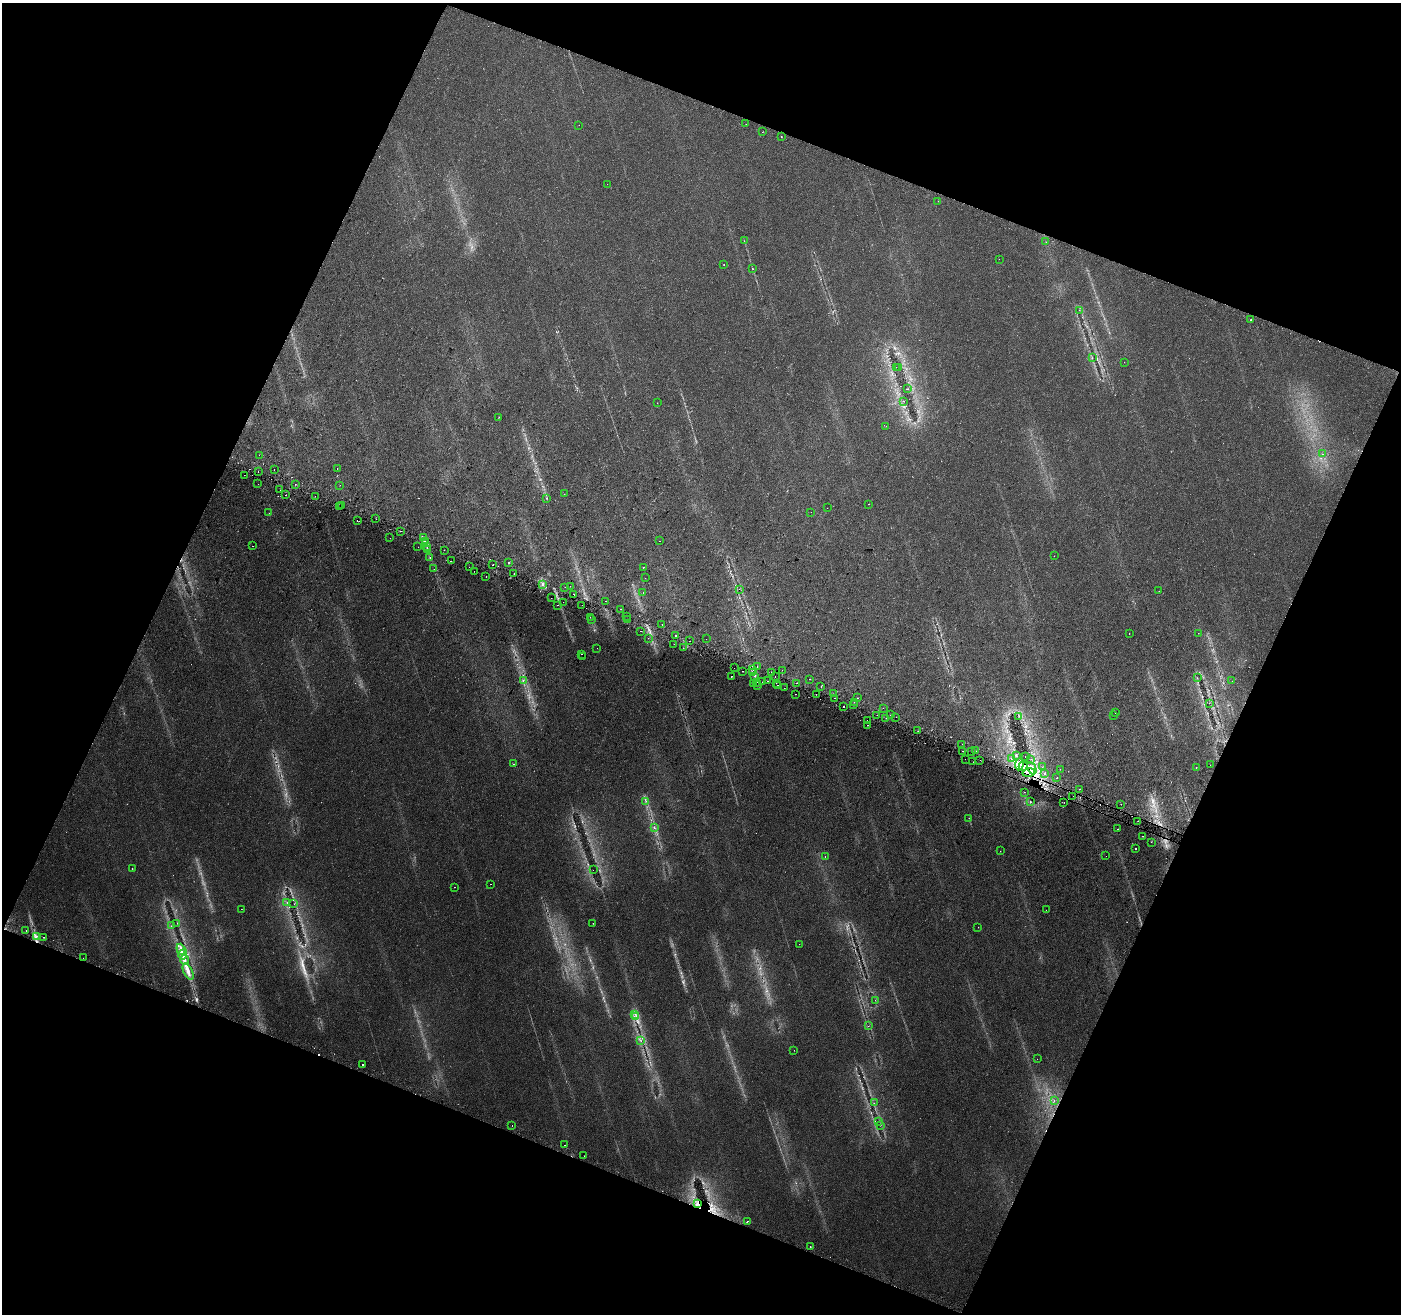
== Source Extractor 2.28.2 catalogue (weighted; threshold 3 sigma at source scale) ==
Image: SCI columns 14-5609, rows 239-5484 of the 5630 x 5788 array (HDU 1 of 3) = the unmasked area's bounding box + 8 px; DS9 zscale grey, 4 x 4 block average (1 PNG px = mean of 4 x 4 image px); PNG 1403 x 1316 px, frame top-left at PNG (2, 3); each listed source drawn as its Kron ellipse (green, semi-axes under 4 px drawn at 4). Shown black and unused: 43% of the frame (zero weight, under 2 of 3 exposures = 2% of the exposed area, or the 3 px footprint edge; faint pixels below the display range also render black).
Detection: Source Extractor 2.28.2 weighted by HDU 2 'WHT'. Background 0.0647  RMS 0.0089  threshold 0.04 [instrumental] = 3 sigma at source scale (4.5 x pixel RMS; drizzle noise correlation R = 1.50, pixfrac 1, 0.0396/0.0396 arcsec/px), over >= 5 px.
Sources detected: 270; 8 too faint to see at this stretch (4 x 4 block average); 31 cosmic-ray / hot-pixel residue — neither listed nor drawn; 4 coinciding with a brighter row at this scale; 9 inside a brighter listed object's ellipse — not listed separately; the other 218 listed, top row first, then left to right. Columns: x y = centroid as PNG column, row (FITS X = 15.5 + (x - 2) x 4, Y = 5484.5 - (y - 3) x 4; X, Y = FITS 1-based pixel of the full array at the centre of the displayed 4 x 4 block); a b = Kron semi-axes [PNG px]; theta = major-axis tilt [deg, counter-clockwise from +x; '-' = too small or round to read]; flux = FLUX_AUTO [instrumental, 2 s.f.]
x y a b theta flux
746 124 2 2 - 11
579 125 2 2 - 0.87
763 132 2 2 - 1.2
781 137 2 2 - 2.8
607 184 2 2 - 0.76
938 201 2 2 - 0.66
744 241 2 2 - 1.5
1046 242 2 2 - 4.5
999 259 2 2 - 1.3
724 265 2 2 - 3.1
753 269 4 2 - 2.6
1079 310 2 2 - 0.95
1250 320 2 2 - 6.6
1092 358 2 2 - 1.8
1124 362 2 2 - 1.1
896 367 2 2 - 2.4
899 367 2 2 - 1.1
908 389 2 2 - 1.7
903 401 2 2 - 1.3
657 403 2 2 - 0.87
498 417 2 2 - 1.3
886 426 2 2 - 0.57
1323 454 2 2 - 3.2
259 455 2 2 - 3.9
337 468 2 2 - 13
274 470 2 2 - 1.4
258 471 2 2 - 2.7
244 475 2 2 - 3.5
258 484 2 2 - 10
295 484 2 2 - 1.4
340 485 2 2 - 1
280 490 2 2 - 6.9
564 494 2 2 - 1.8
286 495 2 2 - 2.7
315 496 2 2 - 1.6
547 498 2 2 - 2.6
869 504 2 2 - 4.4
341 505 2 2 - 25
340 507 2 2 - 4.7
827 508 2 2 - 0.82
811 512 2 2 - 0.99
269 513 2 2 - 1.6
376 519 2 2 - 1.2
357 521 2 2 - 6
401 531 2 2 - 11
423 537 2 2 - 6
390 538 2 2 - 17
659 541 2 2 - 2.6
426 542 2 2 - 9
253 546 2 2 - 4.2
418 547 2 2 - 2.4
427 547 2 2 - 2.1
427 549 2 2 - 5.5
444 550 2 2 - 1.7
1054 556 2 2 - 1.9
430 558 2 2 - 1.9
451 561 2 2 - 2.6
509 562 2 2 - 2.3
493 565 2 2 - 4.7
469 567 2 2 - 0.9
643 567 2 2 - 4.2
434 569 2 2 - 1.5
474 571 2 2 - 4.2
514 574 2 2 - 5.9
486 576 2 2 - 2.1
645 578 2 2 - 1.5
542 584 3 2 - 7.2
570 586 2 2 - 4
565 587 2 2 - 1.3
739 589 2 2 - 2.7
1159 591 2 2 - 1.9
643 592 2 2 - 4.2
574 594 2 2 - 2.2
551 598 2 2 - 1.1
605 601 2 2 - 1.2
563 602 2 2 - 3.1
558 605 2 2 - 1.4
582 605 2 2 - 0.98
620 609 2 2 - 3.5
627 616 2 2 - 2.9
590 617 2 2 - 2
592 619 2 2 - 3.7
627 619 2 2 - 4.5
662 624 2 2 - 13
641 631 2 2 - 3.9
1198 633 2 2 - 1.1
1129 634 2 2 - 1.2
676 635 2 2 - 27
648 638 2 2 - 1.2
706 639 2 2 - 2.5
689 641 2 2 - 3.2
674 644 2 2 - 1.2
597 648 2 2 - 0.94
683 648 2 2 - 7.2
581 654 2 2 - 3.8
582 657 2 2 - 2.3
757 666 2 2 - 2.1
734 668 2 2 - 4.1
753 670 3 2 - 4.2
782 670 2 2 - 1.3
743 671 2 2 - 23
753 673 2 2 - 8.2
772 673 2 2 - 9.9
731 676 2 2 - 9.3
755 676 2 2 - 13
775 677 2 2 - 1.1
1197 678 2 2 - 1
810 679 2 2 - 3.8
523 680 2 2 - 3.2
768 681 2 2 - 1.3
1232 681 2 2 - 0.81
756 682 2 2 - 8.6
762 682 2 2 - 4.7
776 683 2 2 - 12
797 683 2 2 - 14
753 684 2 2 - 5.6
778 685 2 2 - 5
758 686 2 2 - 4.5
821 686 2 2 - 10
784 688 2 2 - 1.3
795 694 2 2 - 3.1
816 694 2 2 - 1.8
833 694 2 2 - 39
834 698 2 2 - 69
857 698 2 2 - 2.9
854 702 2 2 - 3.7
1209 703 2 2 - 1.5
854 705 2 2 - 6.1
843 707 2 2 - 13
883 708 2 2 - 0.9
1115 713 2 2 - 1.8
877 715 2 2 - 2.1
890 715 2 2 - 3.1
1114 715 2 2 - 5
1019 716 2 2 - 2.1
896 717 2 2 - 4.9
886 718 2 2 - 1.8
867 720 2 2 - 3.2
868 725 2 2 - 4.6
918 731 2 2 - 2.5
962 744 2 2 - 0.92
976 750 2 2 - 2.8
962 751 2 2 - 2.7
971 752 2 2 - 4.5
1017 756 2 2 - 1.7
1025 757 2 2 - 2.8
965 759 2 2 - 0.75
1011 759 2 2 - 1.8
1031 759 3 2 - 2.2
980 760 2 2 - 1.3
973 762 2 2 - 1.2
514 764 2 2 - 2.5
1019 764 6 2 85 16
1210 765 2 2 - 2.1
1023 766 4 3 - 19
1042 767 2 2 - 0.86
1196 767 2 2 - 2.1
1032 768 6 2 -62 19
1060 769 2 2 - 0.8
1029 773 6 3 14 28
1044 774 2 2 - 3
1057 777 2 2 - 1.3
1079 789 2 2 - 2.7
1025 792 2 2 - 1.2
1073 796 2 2 - 3.8
646 801 2 2 - 2.2
1030 801 2 2 - 1.8
1064 802 2 2 - 3.4
1121 804 2 2 - 1.4
969 818 2 2 - 3.7
1138 821 2 2 - 4.1
654 828 2 2 - 1.7
1117 829 2 2 - 1.8
1143 836 2 2 - 2.4
1151 842 2 2 - 0.81
1135 849 2 2 - 12
1000 851 2 2 - 2
825 856 2 2 - 28
1106 856 2 2 - 0.8
132 868 2 2 - 2.1
593 870 2 2 - 1.5
491 884 2 2 - 1.4
454 887 2 2 - 1.5
287 902 2 2 - 1.6
294 904 2 2 - 1.3
241 909 2 2 - 3.6
1046 910 2 2 - 0.8
177 923 2 2 - 1.5
593 923 2 2 - 1.9
171 926 2 2 - 1.1
978 927 2 2 - 0.84
26 930 2 2 - 1.3
36 936 2 2 - 6.8
44 937 2 2 - 6.2
799 944 2 2 - 0.9
181 949 5 3 - 19
183 955 5 3 - 14
83 958 2 2 - 3.2
184 960 5 4 - 20
188 972 9 4 -65 32
875 1000 2 2 - 1.1
635 1014 2 2 - 2.7
636 1016 2 2 - 2.3
868 1026 2 2 - 1.5
641 1041 2 2 - 2.5
794 1050 2 2 - 2.9
1037 1059 2 2 - 0.8
363 1065 2 2 - 16
1054 1100 2 2 - 5.8
874 1103 2 2 - 1.3
879 1121 2 2 - 1.1
512 1125 2 2 - 6
880 1125 2 2 - 1.2
564 1145 2 2 - 4.7
584 1156 2 2 - 1
698 1204 4 2 - 9.6
747 1221 2 2 - 16
810 1247 2 2 - 7.6
Overlapping masked pixels (flux is a lower limit): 6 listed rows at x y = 756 682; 1023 766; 1032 768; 1029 773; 698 1204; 747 1221
Diffuse or blended objects may show on this block-average render without a row.